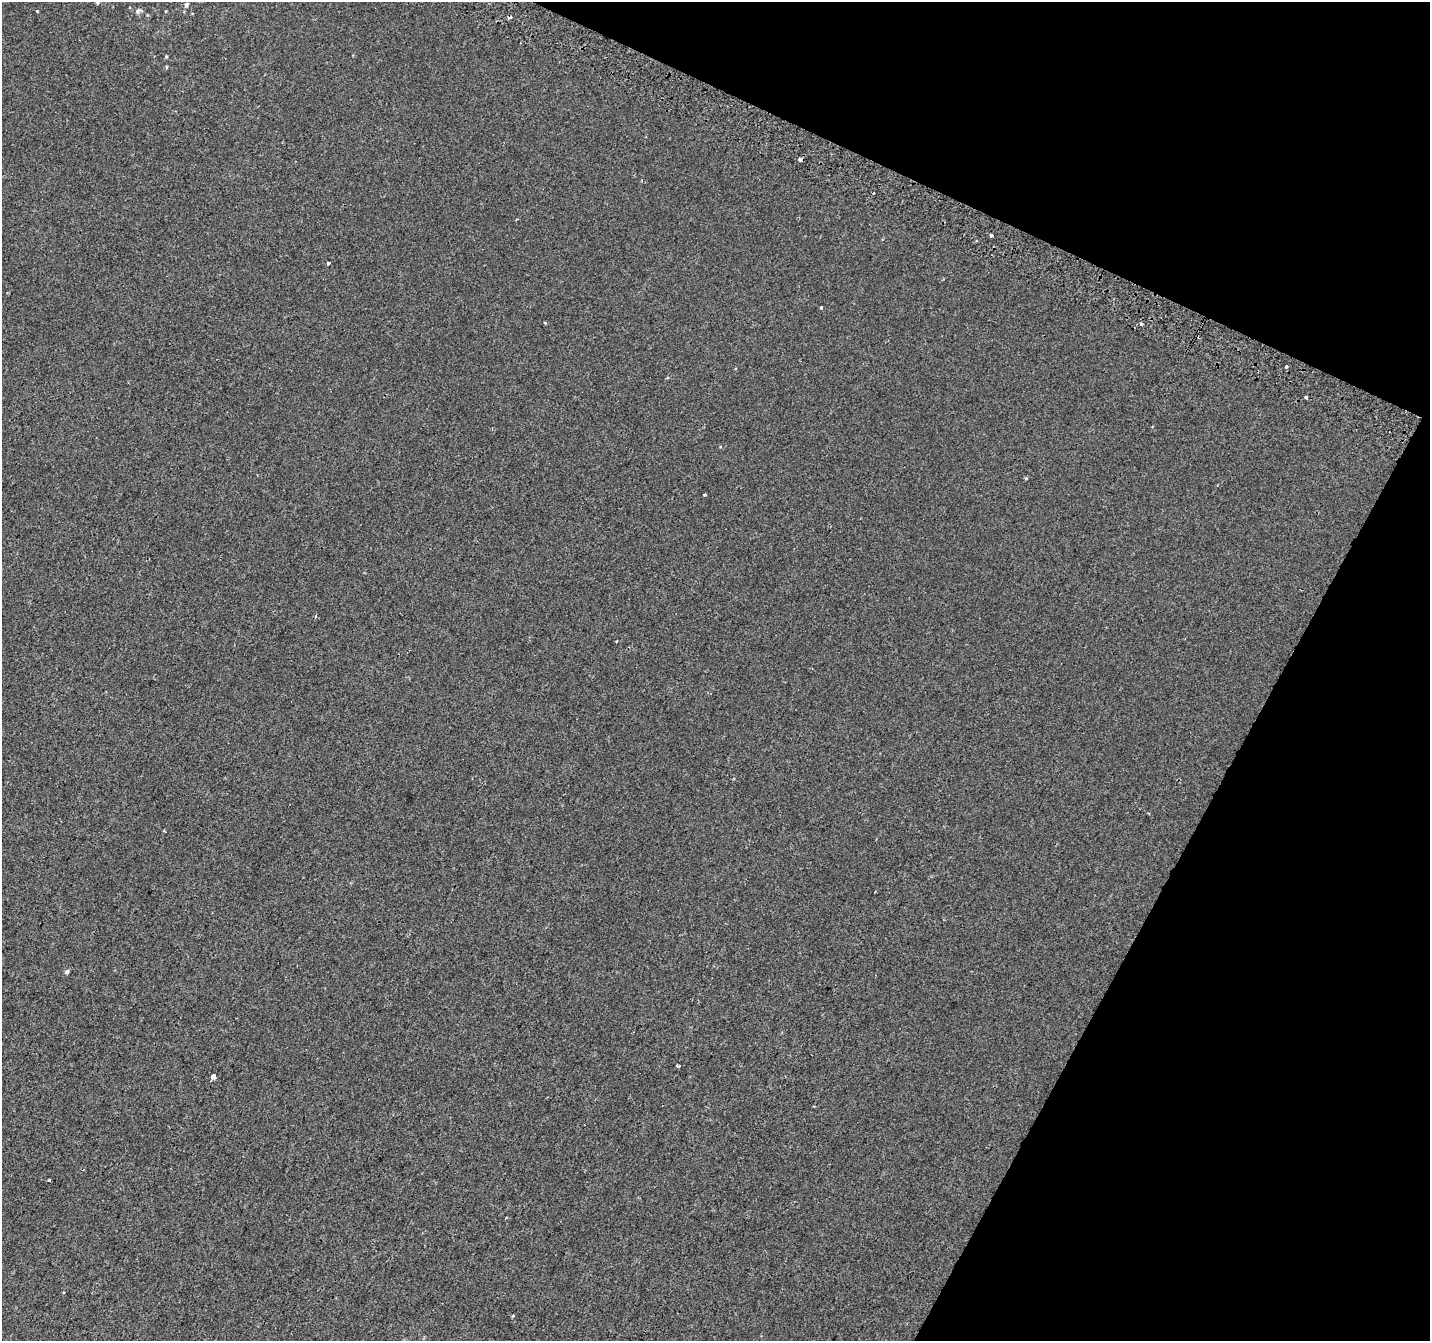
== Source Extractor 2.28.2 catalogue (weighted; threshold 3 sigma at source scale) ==
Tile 8 of 4 x 4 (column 4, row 2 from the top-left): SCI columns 4311-5738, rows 2982-4320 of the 5758 x 5899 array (HDU 1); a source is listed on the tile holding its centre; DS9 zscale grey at full resolution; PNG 1432 x 1343 px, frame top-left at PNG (2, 2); no overlay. Shown black and unused: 23% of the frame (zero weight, under 2 of 3 exposures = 2% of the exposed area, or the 3 px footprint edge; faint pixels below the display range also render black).
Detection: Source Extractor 2.28.2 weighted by HDU 2 'WHT'; one run over the whole footprint, this tile lists its part. Background 2.19e-04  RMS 0.0036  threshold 0.0161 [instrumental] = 3 sigma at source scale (4.5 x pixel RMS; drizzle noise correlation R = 1.50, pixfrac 1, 0.0396/0.0396 arcsec/px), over >= 5 px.
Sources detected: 23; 1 cosmic-ray / hot-pixel residue — not listed; the other 22 listed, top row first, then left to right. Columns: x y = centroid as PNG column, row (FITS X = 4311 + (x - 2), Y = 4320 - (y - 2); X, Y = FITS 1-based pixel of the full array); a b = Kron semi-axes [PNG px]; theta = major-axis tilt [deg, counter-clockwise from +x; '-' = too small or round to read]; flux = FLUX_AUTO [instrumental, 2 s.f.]
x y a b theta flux
97 2 5 4 - 0.54
186 5 5 5 - 0.86
138 11 7 5 51 0.93
166 57 4 3 - 0.34
167 67 5 3 - 0.3
800 159 4 4 - 3
991 235 3 3 - 1.8
976 241 3 3 - 0.34
328 263 4 3 - 1.7
821 308 3 3 - 1.1
545 323 3 2 - 0.35
1141 324 3 3 - 1.1
1286 366 3 3 - 0.71
1306 397 4 3 - 1.4
705 495 3 3 - 0.49
316 616 4 3 - 0.47
616 641 3 2 - 0.53
67 972 5 4 - 0.89
677 1066 4 2 - 0.74
213 1077 3 3 - 48
49 1180 2 2 - 0.33
513 1316 3 3 - 0.44
Isophote crosses this tile's border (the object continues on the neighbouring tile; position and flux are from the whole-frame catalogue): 1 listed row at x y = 97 2